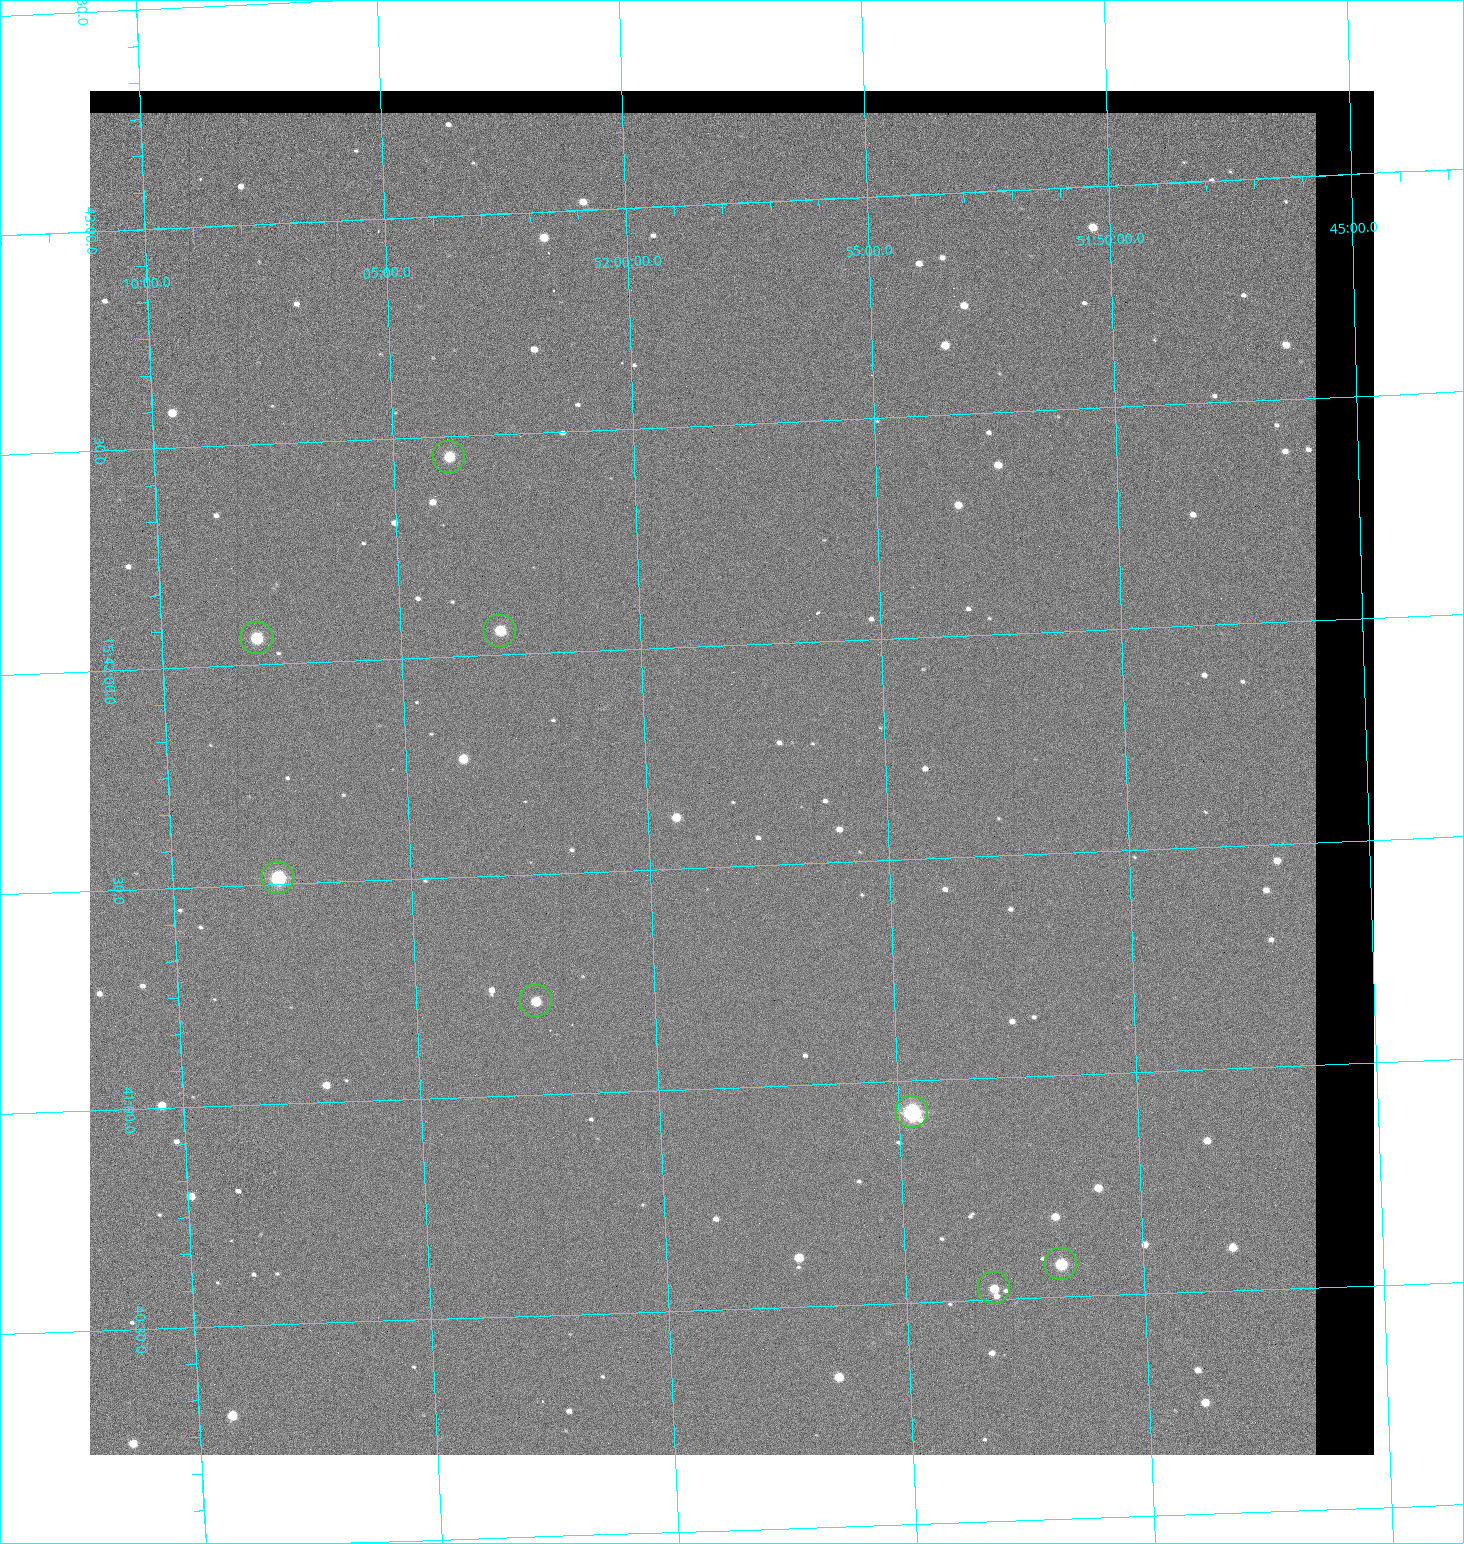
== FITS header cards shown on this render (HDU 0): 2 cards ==
NAXIS1  =                 1284 / length of data axis 1
NAXIS2  =                 1364 / length of data axis 2

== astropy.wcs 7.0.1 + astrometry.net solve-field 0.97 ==
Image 1284 x 1364 px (HDU 0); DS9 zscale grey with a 90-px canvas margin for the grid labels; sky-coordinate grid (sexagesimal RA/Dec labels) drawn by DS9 from the SOLVED WCS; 8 Tycho-2 reference stars matched to detected sources circled (green)
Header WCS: RA---TAN/DEC--TAN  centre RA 15:41:43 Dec +51:58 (235.43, +51.97 deg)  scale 1.26 arcsec/px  FOV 26.9' x 28.5'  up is +92 deg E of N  parity flipped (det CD > 0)
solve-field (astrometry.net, Tycho-2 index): VERIFIED the header's WCS against the Tycho-2 star catalogue (8 matches, 0 conflicts) and refined it, rather than solving blind
Solved WCS: RA---TAN-SIP/DEC--TAN-SIP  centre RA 15:41:43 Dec +51:58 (235.43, +51.97 deg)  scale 1.25 arcsec/px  FOV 26.8' x 28.5'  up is +92 deg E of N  parity flipped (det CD > 0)
The solver's refit moves the header's centre by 0.57 arcsec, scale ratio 0.9974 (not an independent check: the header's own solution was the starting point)
Tycho-2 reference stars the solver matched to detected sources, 8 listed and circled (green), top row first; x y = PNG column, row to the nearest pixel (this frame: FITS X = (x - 90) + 1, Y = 1364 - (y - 91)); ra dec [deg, ICRS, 3 dp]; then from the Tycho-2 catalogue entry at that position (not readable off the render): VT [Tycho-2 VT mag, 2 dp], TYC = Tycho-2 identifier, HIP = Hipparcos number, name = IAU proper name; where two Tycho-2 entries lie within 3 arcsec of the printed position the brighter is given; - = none
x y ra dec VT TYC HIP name
449 457 235.614 +52.064 11.61 3489-1132-1 - -
500 631 235.514 +52.049 11.19 3489-1407-1 - -
257 638 235.515 +52.133 11.12 3489-1380-1 - -
278 878 235.378 +52.130 9.31 3489-1322-1 76850 -
536 1001 235.303 +52.042 11.52 3489-958-1 - -
912 1112 235.232 +51.912 9.59 3489-824-1 - -
1061 1264 235.143 +51.862 10.97 3489-1016-1 - -
994 1288 235.131 +51.886 12.29 3489-908-1 - -